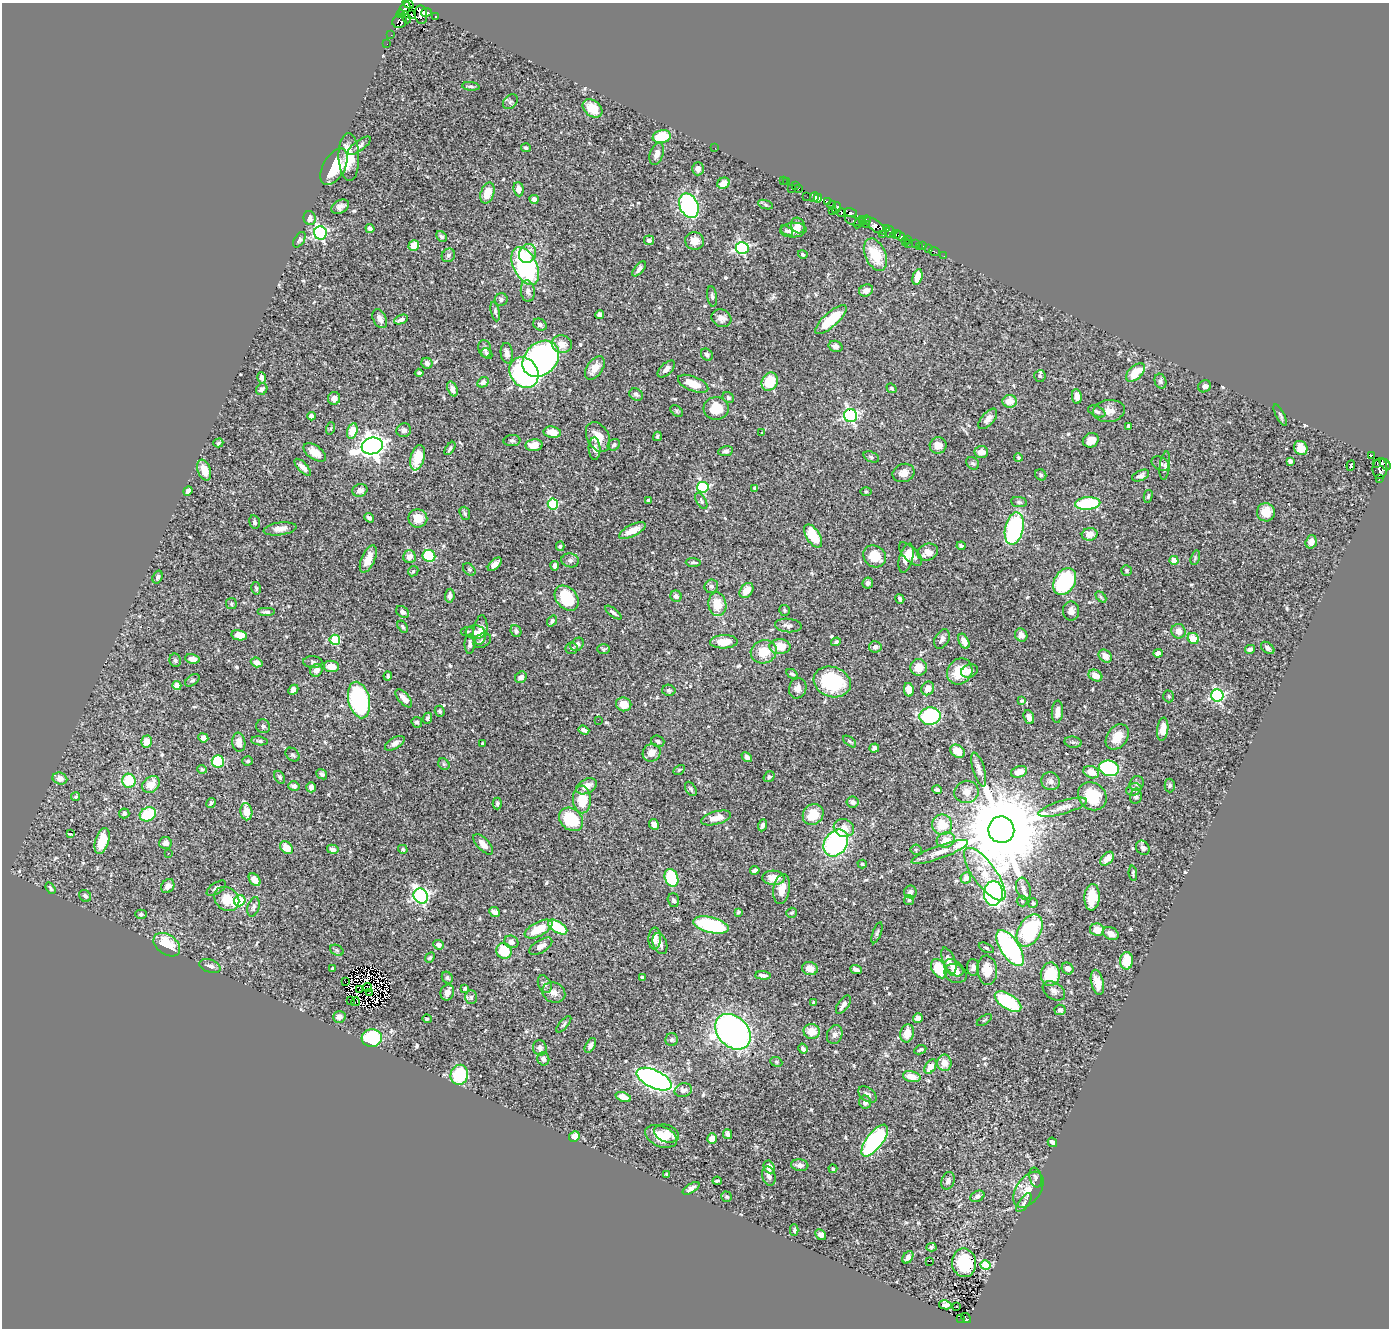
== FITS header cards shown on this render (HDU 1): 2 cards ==
NAXIS1  =                 1387
NAXIS2  =                 1326

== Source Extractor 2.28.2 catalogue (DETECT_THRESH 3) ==
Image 1387 x 1326 px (HDU 1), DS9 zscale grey, 1 PNG px = 1 image px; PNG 1391 x 1330 px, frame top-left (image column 1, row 1326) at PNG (2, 3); each listed source drawn as its Kron ellipse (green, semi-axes under 4 px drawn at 4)
Background 0.522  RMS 0.017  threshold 0.0516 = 3 sigma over >= 5 px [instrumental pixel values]
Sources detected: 608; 7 with non-positive FLUX_AUTO (blend fragments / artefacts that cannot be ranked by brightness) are neither listed nor drawn; of the other 601, the 500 brightest by FLUX_AUTO listed and drawn (101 fainter detections omitted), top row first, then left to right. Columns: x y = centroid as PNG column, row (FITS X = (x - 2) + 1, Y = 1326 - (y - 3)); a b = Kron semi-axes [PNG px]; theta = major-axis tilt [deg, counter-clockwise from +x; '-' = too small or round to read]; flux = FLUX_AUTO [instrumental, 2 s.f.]
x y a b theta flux
408 4 6 3 -35 21
405 9 7 4 58 75
427 12 5 3 - 190
401 14 4 2 - 46
411 14 3 2 - 20
421 15 9 6 -81 280
435 16 3 3 - 25
406 17 6 3 -67 36
400 21 7 6 - 150
391 35 2 2 - 3.7
387 44 2 2 - 1.6
471 86 9 4 -6 2.3
510 102 8 6 45 2.9
593 108 11 7 -40 20
662 137 9 6 11 41
359 146 14 5 36 3.9
526 148 5 4 - 2
715 148 2 2 - 110
657 154 11 6 69 7
349 157 24 10 -88 31
334 167 20 11 60 36
698 169 6 6 - 5.8
783 181 3 2 - 6.6
787 182 3 2 - 2.4
723 183 6 5 - 14
795 186 3 2 - 2.3
519 189 7 5 -84 7.4
791 189 2 2 - 16
798 189 4 3 - 7.5
487 193 11 6 72 21
807 197 2 2 - 2
814 197 5 3 - 150
818 198 4 4 - 140
534 199 5 4 - 4.6
827 202 4 3 - 76
766 205 8 3 -19 2.1
832 205 4 2 - 7.9
689 206 13 9 -65 150
340 207 9 6 31 5.5
837 208 5 3 - 43
833 210 3 2 - 2.9
841 212 4 3 - 3.3
851 213 7 4 -19 120
310 218 7 6 - 7
865 220 6 4 19 110
853 221 9 3 -19 50
859 222 6 2 59 16
867 224 3 2 - 12
798 225 8 6 -65 6.8
876 226 13 5 -35 310
370 229 4 4 - 3.5
887 229 3 2 - 3.9
793 230 13 7 3 10
787 231 7 4 -31 2.8
890 232 6 3 90 130
320 233 7 6 - 210
883 234 3 2 - 39
896 234 5 4 - 100
900 236 5 4 - 110
441 237 6 4 -43 2.4
299 240 9 5 58 2.6
649 240 5 4 - 3
908 240 4 2 - 21
695 241 9 8 - 10
905 242 3 2 - 21
908 243 3 2 - 2
916 244 4 3 - 73
414 245 5 5 - 14
923 246 3 2 - 3.2
919 247 4 2 - 2.2
742 248 6 6 - 180
928 249 3 2 - 2.2
934 251 5 2 - 5.5
528 253 10 8 63 14
803 254 5 4 - 2.5
448 255 7 6 - 3
875 255 17 10 -66 37
944 256 2 2 - 4.6
525 266 20 11 -64 180
639 269 9 4 49 4.4
917 277 8 4 76 18
866 290 7 5 24 6.6
528 291 11 7 -84 5.8
712 296 10 4 -82 2.9
501 300 6 6 - 3
495 312 10 4 -78 2.5
600 314 4 4 - 4.3
721 318 10 8 -27 7
380 319 10 6 -64 6.3
401 319 7 4 23 3.7
831 320 20 7 41 43
540 325 7 5 -30 4
562 344 10 8 -10 12
835 346 7 5 -22 4.1
485 349 9 6 -78 4
507 353 10 6 -83 6.1
487 354 6 4 -44 1.8
707 355 6 5 - 3.2
541 359 20 16 43 450
427 363 5 5 - 4.5
595 368 13 8 55 12
666 369 11 5 44 6.2
524 372 16 13 -53 210
1135 372 11 6 42 24
419 373 4 3 - 2.2
1040 376 6 6 - 1.9
262 378 6 4 -77 4.1
1160 381 8 5 -71 2.7
483 382 6 5 - 4.9
770 382 9 7 60 33
693 384 16 7 -21 19
1204 386 6 6 - 3.7
892 388 5 4 - 1.8
262 389 6 5 - 3.2
452 389 8 5 -69 5.4
636 394 7 5 -31 3.6
1077 396 7 5 -83 7.9
334 398 6 6 - 7.4
728 398 6 5 - 2
1010 401 7 6 - 14
716 408 12 11 - 21
677 411 7 4 -38 1.7
1097 411 9 5 -24 3.6
1109 411 16 11 8 10
1280 415 12 4 -62 2.7
312 416 4 4 - 8
851 416 6 6 - 230
988 419 12 6 49 6.7
1129 426 4 3 - 3
331 428 6 4 71 1.6
404 430 7 6 - 4.1
352 431 8 5 74 29
552 432 9 5 -8 11
762 432 3 3 - 2.6
657 436 5 3 - 1.8
598 437 16 11 -61 15
1091 440 8 7 - 12
512 441 8 5 5 2.5
218 443 5 4 - 1.9
534 445 8 6 6 16
614 445 6 5 - 2.8
938 445 8 8 - 8.6
372 446 10 8 16 1000
450 448 7 4 55 2.5
1301 448 7 6 - 13
595 449 11 6 -89 4.6
725 451 7 5 11 2.7
315 452 13 7 -34 13
981 452 7 6 - 9.7
1371 455 4 2 - 11
871 457 8 5 -22 2.2
1018 457 4 4 - 2.1
418 458 13 7 75 28
1290 461 4 4 - 3.4
973 463 7 5 -41 2.4
1160 464 9 6 -28 3.4
1377 464 3 2 - 26
1385 464 6 4 -46 53
1351 465 5 3 - 5.1
1165 466 14 5 83 3.6
303 467 11 4 -46 5.8
1380 469 10 7 89 240
204 470 11 6 -69 15
904 473 11 9 19 9.2
1041 475 6 5 - 2.3
1141 476 9 5 23 4.3
1380 478 3 2 - 6.7
703 487 6 5 - 120
755 488 4 3 - 2.2
360 490 7 6 - 5.2
188 491 5 4 - 3.8
866 491 6 4 1 1.6
1148 496 6 4 77 2
649 500 3 3 - 4.5
701 501 9 4 -59 2.3
1019 502 8 5 -8 2.8
1088 503 12 6 4 73
553 504 5 5 - 83
1266 512 9 9 - 15
465 513 7 5 -70 2
369 518 5 4 - 3
418 518 9 9 - 18
254 522 7 5 -79 3.1
280 529 16 6 8 8
1014 529 16 9 77 150
632 531 14 5 26 14
1090 534 8 6 13 8.7
813 536 13 6 -58 36
1311 542 7 5 73 7.1
560 546 5 4 - 1.7
961 546 4 3 - 2.5
928 552 10 8 22 10
910 554 15 6 -45 10
429 556 6 6 - 53
875 556 12 10 -39 24
409 557 6 6 - 7.1
906 558 15 7 74 12
1195 558 8 4 75 1.7
368 559 14 6 66 16
570 560 9 7 -9 3.8
1174 560 4 4 - 19
693 562 7 3 -2 2.1
495 564 8 4 44 6.2
555 566 4 3 - 4.5
469 570 7 5 -47 2.3
1126 570 5 5 - 1.8
413 571 5 4 - 1.6
157 577 6 5 - 3
1065 581 15 10 59 130
868 583 5 5 - 3.6
711 586 7 6 - 3.6
256 588 6 4 -76 1.9
746 590 8 6 53 13
450 596 7 4 84 5.3
676 596 6 5 - 4.3
1101 597 6 4 -46 1.7
567 598 14 10 -48 48
900 599 5 3 - 3.3
231 604 5 5 - 2
717 604 12 9 -82 22
785 610 5 5 - 1.8
1071 611 9 8 - 6.4
266 612 9 3 0 2.9
403 612 7 5 -40 4
613 613 10 4 -37 3.2
552 621 6 4 52 3.1
788 625 13 6 -5 5
403 627 7 4 -58 2.3
480 630 15 6 83 8.5
467 631 6 3 8 1.7
516 631 6 5 - 3.3
1178 631 7 7 - 9.1
475 632 9 6 -3 6.9
239 635 8 5 -11 14
1021 635 7 6 - 7.5
1193 638 6 5 - 18
942 639 10 7 62 5.9
335 640 5 5 - 59
482 640 9 6 30 3.6
964 641 8 5 -64 9.4
724 642 14 6 2 17
836 642 5 3 - 1.8
470 644 9 5 89 3.9
577 644 7 6 - 3.7
780 647 10 7 1 22
875 647 6 6 - 5.6
571 648 6 6 - 2.5
1268 648 7 5 -38 3.5
604 649 6 5 - 1.7
1250 649 5 3 - 3.8
764 652 13 11 22 21
1158 653 5 4 - 6
1105 656 7 5 -42 9.7
192 659 7 4 -11 7.6
175 660 7 6 - 2.8
257 662 6 4 -20 6.5
313 662 9 5 -3 2.8
331 666 8 5 -7 10
919 667 8 8 - 16
316 670 7 6 - 7.6
960 671 14 12 51 32
969 671 9 6 19 5.7
792 674 6 4 -33 2.7
388 676 4 3 - 2.1
1095 676 7 5 -27 12
521 677 6 5 - 4.8
192 680 8 5 35 2.1
832 682 19 15 -18 83
177 686 4 4 - 18
798 688 10 8 74 6.8
928 688 7 6 - 9.6
293 690 5 4 - 5.9
669 690 6 5 - 2.9
909 690 7 5 -78 14
1217 695 6 6 - 200
1169 696 6 5 - 1.9
404 698 11 5 -49 8.4
359 700 18 10 -76 170
1021 701 3 3 - 1.7
624 704 8 7 - 12
440 711 5 4 - 2.8
1057 712 11 5 87 8
930 716 10 9 - 100
1029 717 7 5 -69 5.5
427 718 5 4 - 2.8
598 720 2 2 - 11
417 722 5 5 - 2.3
263 726 7 6 - 2.7
1163 729 11 5 83 14
584 730 5 3 - 3.7
1117 737 14 10 53 17
203 738 5 4 - 5.4
147 741 6 5 - 13
260 741 8 4 -8 2.5
658 741 7 5 -21 3.2
850 741 7 3 -39 1.8
239 742 9 6 -83 8.2
1073 742 8 5 -8 2.4
395 743 11 5 30 5.9
483 743 3 3 - 2.1
874 748 5 4 - 3.5
958 751 8 6 -35 17
652 753 9 8 - 10
292 755 8 6 -41 2.8
747 757 6 4 -41 3.5
218 761 6 6 - 49
248 761 5 4 - 1.8
444 764 6 5 - 2
1109 768 10 7 -14 120
202 769 5 4 - 2.2
979 769 17 5 -73 6
679 770 6 4 29 1.6
1019 772 8 5 18 11
1091 772 8 6 -21 16
322 774 6 4 -38 3.5
280 777 7 4 -59 2.2
769 777 6 5 - 2.9
60 778 7 6 - 6.6
129 781 7 6 - 39
1051 781 9 9 - 5.5
1137 783 8 7 - 3.2
151 784 9 7 41 16
1170 785 7 5 89 2.2
294 786 5 5 - 3.8
586 786 11 7 27 11
311 787 5 5 - 5.7
691 789 8 5 -58 2.6
937 789 5 3 - 3.1
1134 789 8 6 23 3.8
966 792 12 11 - 10
1092 796 15 13 -42 40
1136 796 7 6 - 3.4
75 797 5 4 - 2
582 799 14 9 -88 26
853 802 6 5 - 3.8
211 803 5 3 - 2.1
497 803 6 4 89 2.6
1063 807 25 6 16 11
246 812 8 6 -81 16
124 813 5 5 - 2.4
148 814 8 6 25 47
813 814 11 9 49 24
716 818 15 6 15 12
571 819 13 10 -43 53
654 824 5 5 - 5.1
762 825 6 4 69 3
942 825 10 10 - 25
844 828 10 9 - 12
1001 830 13 13 - 24000
71 833 3 3 - 20
946 840 9 7 20 14
102 841 13 6 74 25
165 843 6 6 - 5.6
836 843 14 11 55 200
483 844 13 6 -46 8.1
287 848 7 5 -49 18
1143 848 8 6 -56 4.4
333 849 6 4 -11 4.1
403 849 5 4 - 2.3
916 850 5 5 - 1.8
940 852 30 6 20 13
168 854 3 2 - 1.8
1107 859 8 5 46 9.6
862 864 5 3 - 1.7
755 870 5 4 - 3.6
1133 873 8 3 -85 1.7
985 874 31 11 -54 33
671 878 9 6 -70 68
773 878 11 7 -3 17
966 878 5 5 - 8.3
255 880 7 5 -52 9.6
168 886 7 6 - 6.7
50 888 6 3 -59 2.2
216 888 11 5 33 4.7
782 889 15 8 81 14
1023 889 11 7 -73 5.5
910 892 6 6 - 3
993 893 12 9 85 270
85 896 6 5 - 2.9
421 896 8 7 - 270
1092 897 13 7 86 27
227 899 13 11 -41 23
673 900 7 5 -71 3
909 900 5 5 - 1.7
240 901 6 5 - 92
1022 901 5 5 - 1.6
1033 903 5 4 - 1.6
253 907 10 5 73 3.3
495 912 5 4 - 6.2
738 912 4 3 - 1.6
792 913 5 5 - 1.8
141 914 6 4 0 2.5
711 925 18 7 -14 92
558 927 11 5 -31 54
539 929 15 7 27 28
1030 930 17 11 61 110
1097 930 7 6 - 13
877 933 11 3 70 2.1
1111 934 8 6 -24 8.9
655 939 11 6 87 8.4
511 942 7 6 - 5.3
660 944 11 7 -69 6.5
167 945 15 10 -36 35
439 945 5 5 - 4.2
541 946 13 6 31 6.5
986 948 8 4 -25 2.3
1010 948 21 9 -56 220
337 950 7 5 -30 1.9
504 951 8 7 - 35
430 958 5 4 - 1.6
949 961 13 6 -69 8.8
1127 961 9 6 87 28
210 966 11 6 -18 4.9
973 967 8 6 89 4.9
333 968 3 3 - 2.5
810 968 8 6 -14 12
954 968 10 7 -37 7.7
1068 968 6 5 - 5.7
939 969 10 7 -59 38
856 970 6 3 -22 4.9
987 970 15 10 -85 24
955 973 11 9 -24 7.1
1050 974 12 9 87 50
763 975 7 4 -4 4.7
642 977 3 3 - 2
447 978 6 5 - 2.3
345 982 2 2 - 110
1097 982 13 6 -77 15
545 984 9 6 -66 3.7
367 988 4 3 - 2
465 989 4 3 - 1.8
359 990 3 2 - 1.9
1054 991 12 8 -33 5.7
447 992 8 6 68 6.7
554 992 12 10 -25 8
370 993 3 2 - 1.9
471 997 7 5 88 2.4
351 1000 2 2 - 1.9
355 1002 4 2 - 3.3
1008 1002 15 7 -33 76
814 1003 4 3 - 2
843 1005 10 5 55 6
1060 1010 6 5 - 2.8
339 1017 6 5 - 5.3
918 1018 5 4 - 5
427 1019 5 4 - 1.6
984 1020 8 3 34 1.6
564 1024 10 4 49 2.2
812 1031 8 7 - 17
733 1032 20 15 -45 470
907 1033 9 6 78 14
835 1035 9 7 69 6
372 1038 10 9 - 79
672 1039 6 6 - 2.6
590 1045 8 4 59 4.5
540 1048 7 7 - 5.1
803 1049 5 3 - 3
920 1050 6 3 25 1.8
543 1059 6 6 - 4.2
776 1062 6 5 - 1.9
944 1063 8 7 - 10
930 1067 8 5 57 13
459 1075 10 8 75 60
912 1077 9 5 -14 15
654 1079 19 9 -25 440
683 1090 9 6 15 4.5
868 1095 10 6 -36 4.7
623 1097 8 4 -21 12
865 1102 6 6 - 5.2
666 1133 13 8 -19 8.7
728 1134 5 4 - 4.7
661 1136 17 10 -23 22
574 1137 6 5 - 14
712 1139 5 5 - 13
875 1141 19 8 53 200
1052 1142 5 3 - 2.6
800 1165 9 6 -7 6.3
769 1167 7 5 -63 11
833 1169 4 3 - 2.4
667 1175 4 3 - 1.6
769 1176 10 6 -75 4.9
1036 1178 10 6 -77 3.5
717 1181 4 2 - 1.7
948 1181 9 6 71 4.6
691 1188 9 4 33 4.7
1028 1190 20 12 56 19
977 1196 7 5 27 3.7
727 1197 5 5 - 2.3
1024 1203 11 5 53 3.7
794 1230 6 3 89 1.8
821 1235 6 4 -47 4.6
931 1247 5 4 - 2
908 1257 7 4 56 4.8
929 1261 2 2 - 2
964 1263 14 12 -80 55
985 1265 5 5 - 52
945 1305 6 4 -12 6.3
957 1307 3 2 - 2.8
961 1318 3 3 - 6
966 1318 5 3 - 8.7
At the frame edge (FLAGS 8, measured only in part): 1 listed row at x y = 408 4
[101 fainter detections neither listed nor drawn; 7 non-positive-flux detections neither listed nor drawn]